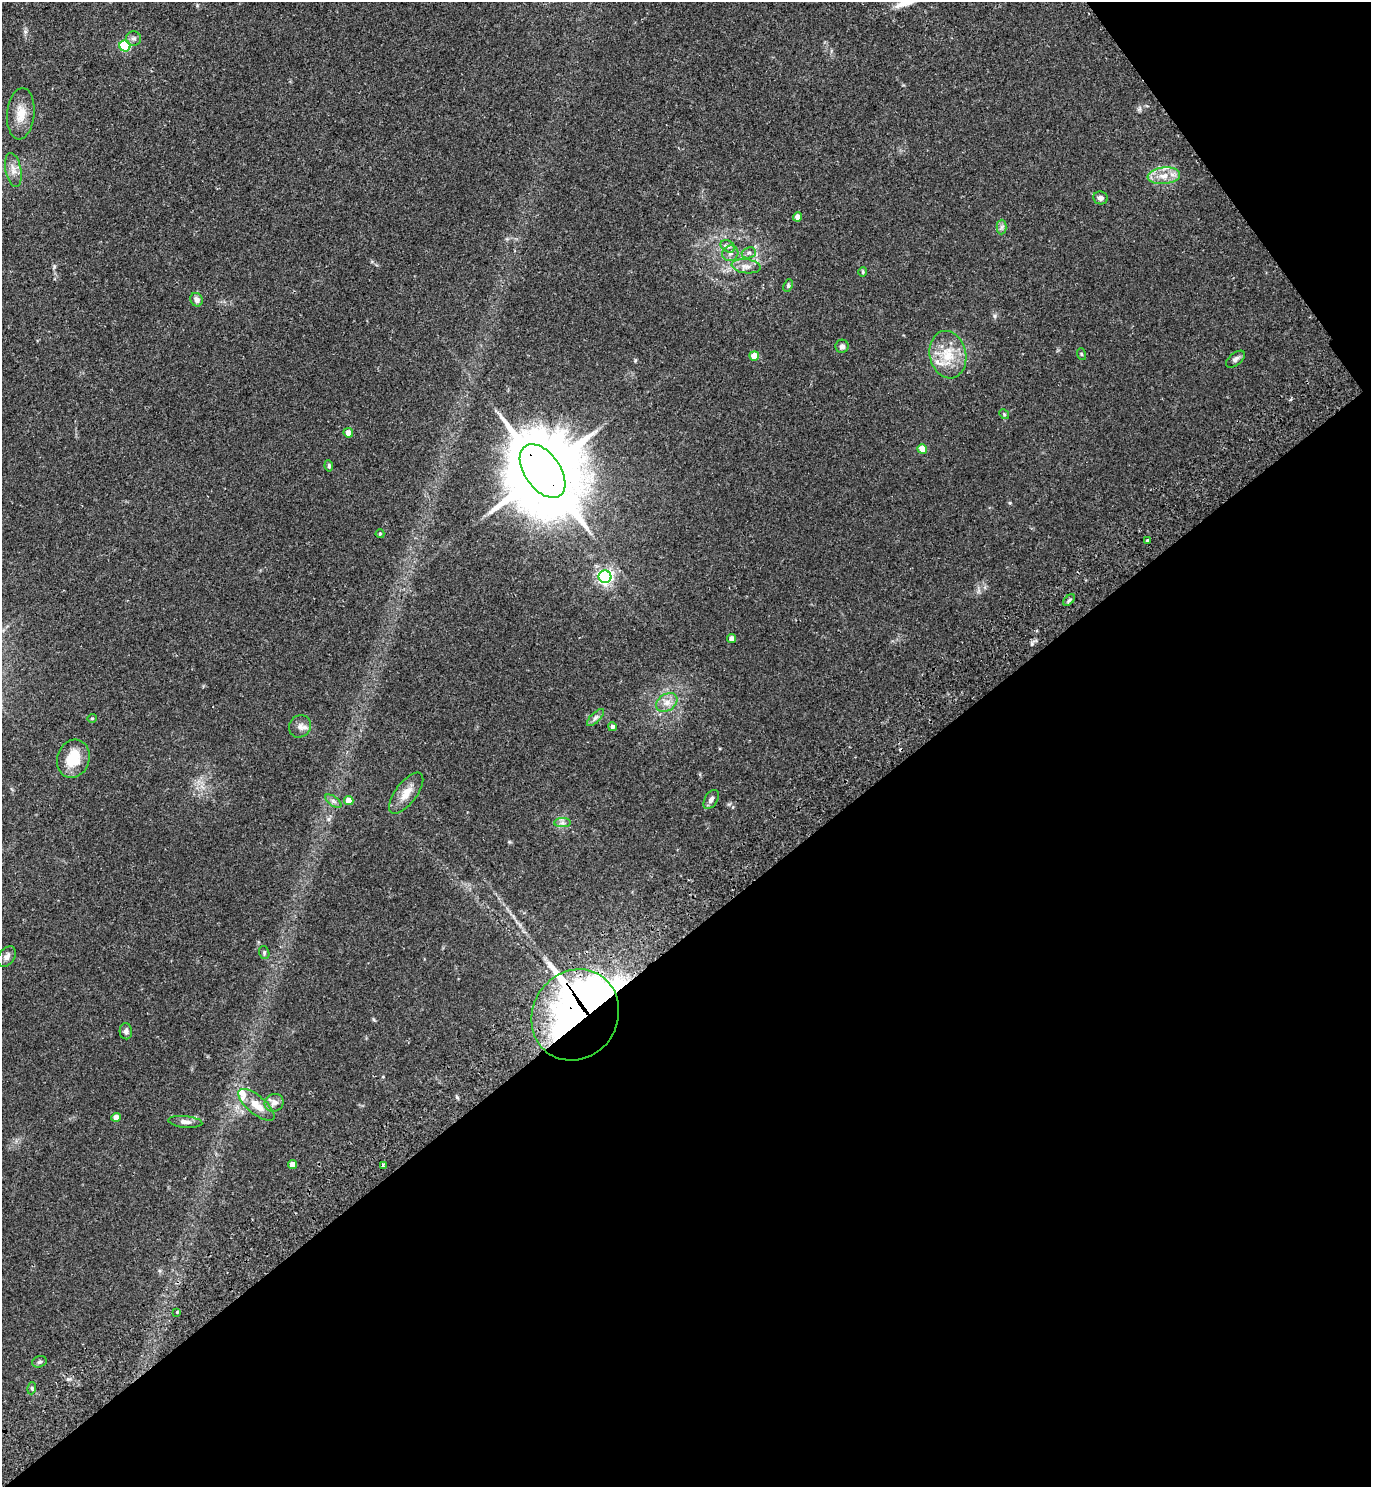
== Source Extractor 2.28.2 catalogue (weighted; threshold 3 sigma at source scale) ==
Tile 12 of 4 x 4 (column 4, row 3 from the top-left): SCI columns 4444-5812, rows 1533-3017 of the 6010 x 6034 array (HDU 1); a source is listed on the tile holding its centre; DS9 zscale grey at full resolution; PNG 1373 x 1489 px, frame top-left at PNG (2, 2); each listed source drawn as its Kron ellipse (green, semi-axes under 4 px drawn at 4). Shown black and unused: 40% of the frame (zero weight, under 2 of 3 exposures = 3% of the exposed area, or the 3 px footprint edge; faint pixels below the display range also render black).
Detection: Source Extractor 2.28.2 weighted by HDU 2 'WHT'; one run over the whole footprint, this tile lists its part. Background 0.185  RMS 0.0073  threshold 0.033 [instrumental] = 3 sigma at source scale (4.5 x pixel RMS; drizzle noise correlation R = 1.50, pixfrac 1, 0.05/0.05 arcsec/px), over >= 5 px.
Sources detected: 59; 1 inside a brighter object's white glare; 1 cosmic-ray / hot-pixel residue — neither listed nor drawn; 3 inside a brighter listed object's ellipse — not listed separately; the other 54 listed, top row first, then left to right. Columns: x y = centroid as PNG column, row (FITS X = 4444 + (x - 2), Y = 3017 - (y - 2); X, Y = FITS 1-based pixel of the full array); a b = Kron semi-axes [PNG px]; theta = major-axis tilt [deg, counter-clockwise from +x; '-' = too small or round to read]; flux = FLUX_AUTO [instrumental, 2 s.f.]
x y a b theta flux
133 38 7 7 - 2
125 46 5 5 - 49
21 114 26 13 85 12
13 170 17 8 -79 5.3
1164 176 16 8 6 8.2
1100 198 7 6 - 2.7
798 217 4 4 - 4.9
1002 227 7 5 89 1.8
728 246 8 5 -30 2.3
730 253 8 7 - 3.1
749 253 7 5 20 1.8
746 266 14 7 -7 4.7
863 272 5 4 - 0.88
788 286 6 4 65 1.1
197 300 7 6 - 3.6
842 346 6 6 - 2.2
1081 354 6 3 -71 0.84
948 355 24 18 -77 19
754 356 5 4 - 10
1235 359 11 6 40 2.3
1004 414 5 4 - 0.81
348 433 5 4 - 5.3
922 449 5 4 - 11
329 466 5 4 - 1.4
543 471 30 18 -55 11000
380 534 4 4 - 0.69
1147 540 3 3 - 0.96
605 577 6 6 - 220
1069 600 7 4 45 1.4
731 639 4 4 - 4.1
667 702 11 8 33 5.4
92 718 4 4 - 0.84
595 718 11 5 45 2.3
300 726 12 10 46 4.4
612 727 4 4 - 2.3
73 759 19 16 70 21
406 793 24 10 53 9.3
711 799 10 6 59 3
333 801 9 4 -36 2.1
349 801 5 4 - 8.8
562 823 8 4 0 1.9
264 953 6 5 - 1.2
7 957 11 7 54 3.2
575 1015 47 42 57 320
126 1031 8 6 -86 2.5
274 1103 10 8 29 3.9
256 1105 22 9 -40 12
116 1117 4 4 - 7.4
185 1122 17 6 -5 3.5
293 1165 4 4 - 6.9
383 1165 4 3 - 1.2
177 1312 3 3 - 0.97
39 1362 7 5 16 1.5
32 1388 6 4 74 1.1
Overlapping masked pixels (flux is a lower limit): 2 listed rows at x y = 543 471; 575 1015
Unlisted compact peaks at least as high as the median listed source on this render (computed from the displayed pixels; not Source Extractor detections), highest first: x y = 995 316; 635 360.